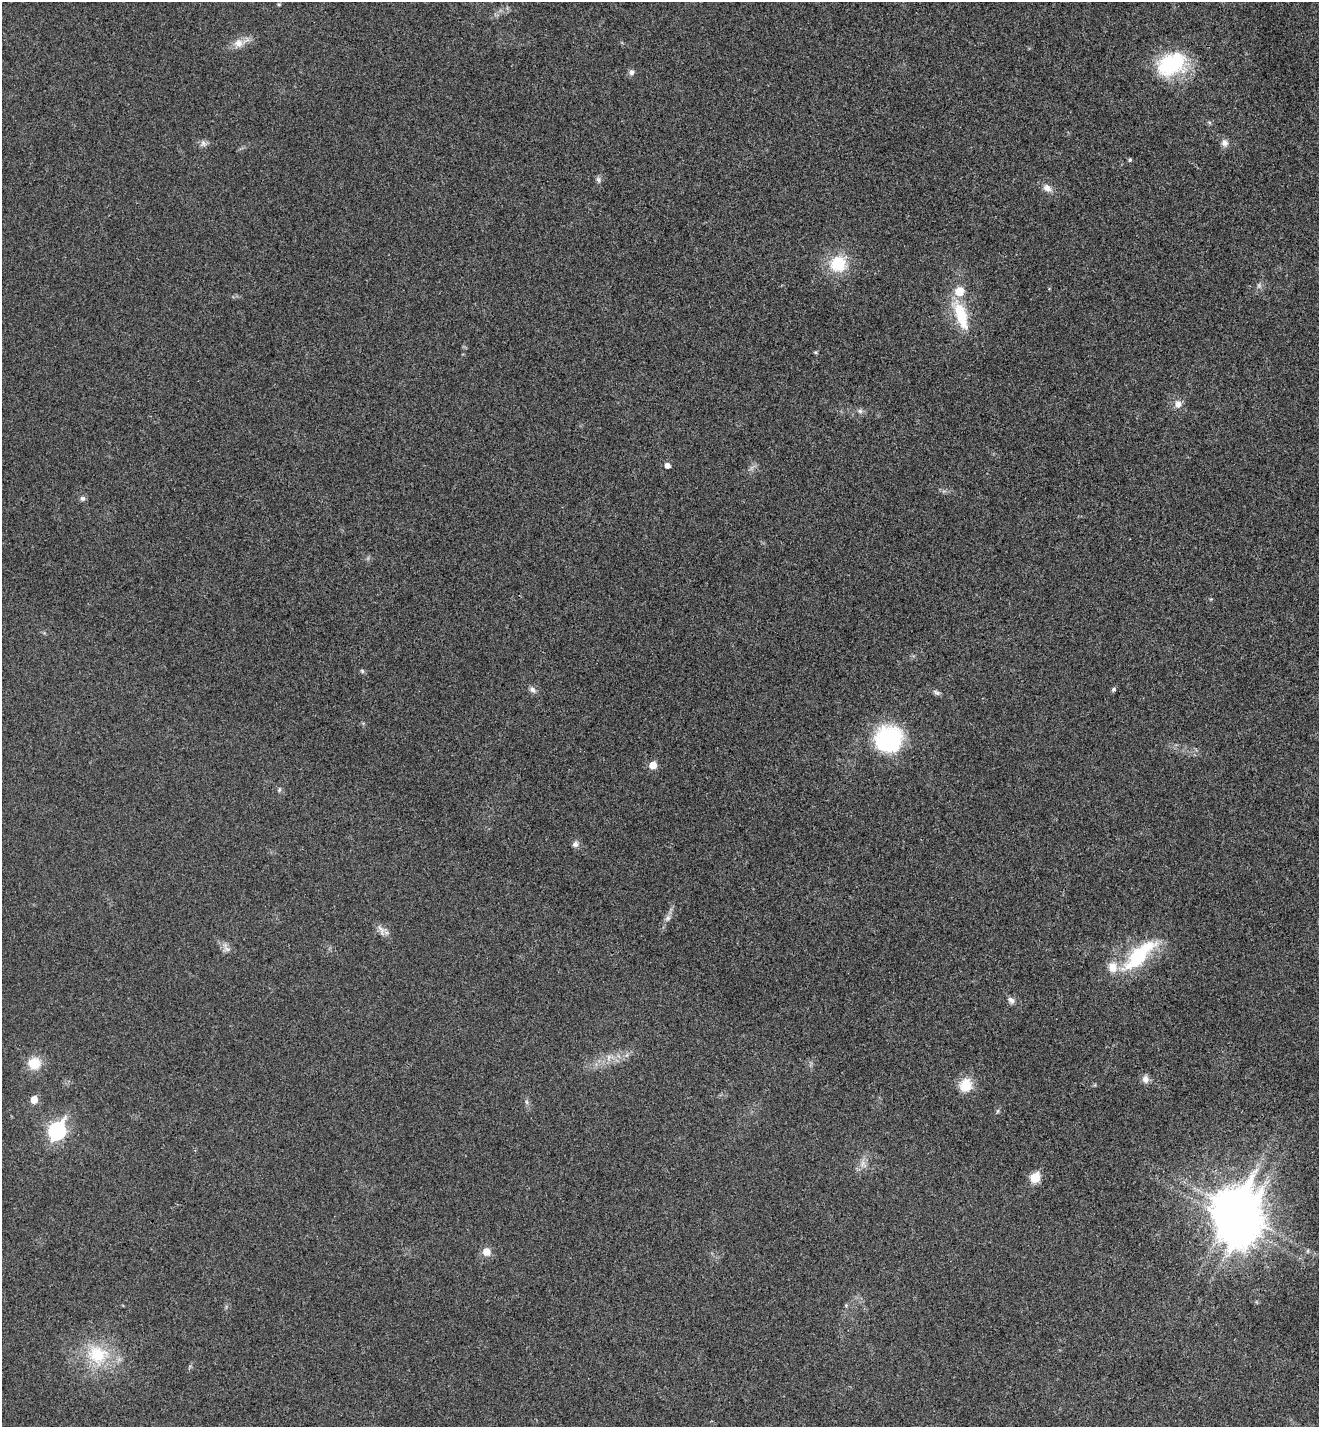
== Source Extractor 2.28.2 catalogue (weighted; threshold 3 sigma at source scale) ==
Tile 6 of 4 x 4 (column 2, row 2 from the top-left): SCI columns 1513-2829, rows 2884-4308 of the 5795 x 5765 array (HDU 1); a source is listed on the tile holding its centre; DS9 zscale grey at full resolution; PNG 1321 x 1429 px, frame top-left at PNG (2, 2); no overlay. Shown black and unused: <1% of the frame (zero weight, under 3 of 4 exposures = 6% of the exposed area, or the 3 px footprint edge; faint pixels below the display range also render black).
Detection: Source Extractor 2.28.2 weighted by HDU 2 'WHT'; one run over the whole footprint, this tile lists its part. Background 0.0216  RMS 0.0064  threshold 0.0287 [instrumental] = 3 sigma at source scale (4.5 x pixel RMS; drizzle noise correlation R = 1.50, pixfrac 1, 0.05/0.05 arcsec/px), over >= 5 px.
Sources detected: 46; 1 too faint to see at this stretch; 1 inside a brighter object's white glare — not listed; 2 inside a brighter listed object's ellipse — not listed separately; the other 42 listed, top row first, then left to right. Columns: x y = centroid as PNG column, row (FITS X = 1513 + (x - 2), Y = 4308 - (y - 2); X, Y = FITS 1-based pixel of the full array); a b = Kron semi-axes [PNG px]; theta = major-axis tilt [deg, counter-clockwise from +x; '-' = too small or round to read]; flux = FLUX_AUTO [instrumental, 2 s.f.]
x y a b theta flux
279 4 6 4 0 0.73
238 43 13 11 18 5.8
1171 64 35 25 26 46
631 72 8 6 74 2.1
203 143 9 7 -59 2.3
1224 143 9 9 - 3.3
1130 160 5 4 - 0.94
598 179 8 5 -59 1.5
1047 188 12 9 -36 4.1
838 263 16 15 - 25
961 315 44 15 -71 26
815 352 6 3 -17 0.72
1178 404 11 9 85 3.8
860 411 6 6 - 1.6
667 465 5 5 - 3.3
82 498 7 6 - 1.7
362 671 6 5 - 0.97
1113 689 6 5 - 1.1
532 690 9 7 -41 2.4
936 692 11 5 -34 1.7
889 739 33 30 27 54
653 765 5 5 - 9.5
279 790 6 4 47 0.93
575 844 8 7 - 2.4
668 918 9 6 41 2.2
381 930 19 6 -65 3.6
227 949 12 6 -32 3
1139 955 57 18 44 42
1011 1000 9 6 -40 2.6
609 1057 10 5 89 2.3
34 1063 14 13 - 13
1145 1079 10 8 -87 3.4
966 1085 16 14 66 12
34 1100 6 5 - 8.1
527 1102 7 4 -71 1.1
57 1131 9 7 60 160
863 1163 9 4 71 2.4
1035 1178 6 6 - 27
1233 1209 19 13 45 1300
1307 1251 6 4 89 0.88
486 1252 9 8 - 6
97 1355 32 28 -28 33
Overlapping masked pixels (flux is a lower limit): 1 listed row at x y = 1233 1209